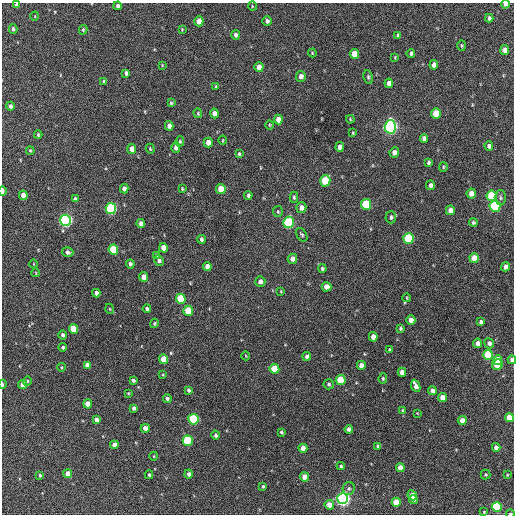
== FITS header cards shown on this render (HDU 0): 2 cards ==
NAXIS1  =                  512 / Axis length
NAXIS2  =                  512 / Axis length

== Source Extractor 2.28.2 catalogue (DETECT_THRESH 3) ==
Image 512 x 512 px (HDU 0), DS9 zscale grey, 1 PNG px = 1 image px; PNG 516 x 516 px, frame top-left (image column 1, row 512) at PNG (2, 3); each listed source drawn as its Kron ellipse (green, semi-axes under 4 px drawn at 4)
Background 209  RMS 14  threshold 43.2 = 3 sigma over >= 5 px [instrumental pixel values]
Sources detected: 178; all 178 listed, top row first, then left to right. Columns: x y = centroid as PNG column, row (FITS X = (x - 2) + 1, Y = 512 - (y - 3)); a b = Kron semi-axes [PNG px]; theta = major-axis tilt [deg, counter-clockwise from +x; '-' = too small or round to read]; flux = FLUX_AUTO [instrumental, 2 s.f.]
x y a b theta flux
505 4 4 4 - 3000
17 5 4 4 - 3300
117 6 4 3 - 2600
252 6 5 3 - 720
35 16 4 3 - 630
489 18 4 4 - 2500
199 21 5 4 - 11000
267 21 5 4 - 2400
13 29 4 3 - 1900
182 29 4 4 - 770
83 30 5 3 - 1300
236 35 5 4 - 3400
398 35 4 3 - 2300
462 45 5 4 - 1100
505 50 5 4 - 8200
312 53 4 4 - 780
411 53 4 3 - 1700
354 54 5 4 - 14000
395 57 3 3 - 880
162 65 3 3 - 670
434 65 5 4 - 5900
259 67 5 4 - 9400
126 73 4 4 - 2300
301 76 5 5 - 4300
368 77 7 4 -81 1800
104 82 4 3 - 2000
389 83 5 4 - 5200
216 87 4 3 - 1200
171 103 4 4 - 1300
10 106 4 4 - 2800
198 113 5 4 - 1000
214 113 5 4 - 5400
436 114 5 5 - 24000
350 119 4 3 - 850
278 120 5 4 - 8400
269 125 5 3 - 920
169 126 5 4 - 4600
390 127 6 5 - 290000
353 133 4 3 - 970
38 135 4 3 - 1300
424 138 4 4 - 3500
223 140 4 4 - 920
180 141 5 4 - 1400
208 143 5 4 - 8900
489 146 4 4 - 3400
340 147 5 4 - 6500
176 148 5 4 - 4400
132 149 5 4 - 7600
150 149 5 4 - 970
30 151 4 3 - 1000
394 152 5 4 - 5100
239 154 4 3 - 1200
429 163 4 4 - 1800
443 167 5 4 - 1200
325 181 5 5 - 32000
430 185 5 4 - 2900
124 189 4 4 - 4200
182 189 3 2 - 990
221 189 5 5 - 19000
3 191 5 2 - 5200
471 193 5 4 - 8000
23 195 5 4 - 10000
248 195 4 3 - 1700
492 196 5 5 - 59000
294 197 5 4 - 1500
500 198 7 5 -90 2300
75 199 4 3 - 2500
366 204 5 5 - 49000
495 206 5 5 - 79000
111 208 5 5 - 130000
301 208 5 5 - 5700
450 210 5 4 - 7100
278 212 5 5 - 1400
391 217 6 5 - 2200
66 220 5 5 - 220000
289 222 5 5 - 90000
473 222 4 4 - 1800
141 224 5 4 - 4500
302 235 7 5 -58 1800
408 238 5 5 - 72000
201 239 4 3 - 2400
163 248 5 4 - 11000
113 250 5 5 - 36000
68 252 6 4 -16 2800
157 255 4 4 - 1500
474 258 5 5 - 19000
292 259 5 4 - 5600
159 261 5 4 - 2600
34 264 4 3 - 650
130 264 4 4 - 2500
207 267 4 4 - 6100
506 267 4 4 - 6500
322 268 4 4 - 1500
36 273 4 2 - 730
144 277 5 4 - 8900
260 282 5 5 - 4400
326 287 5 4 - 9300
281 291 3 3 - 790
96 293 4 4 - 4100
407 298 4 3 - 790
181 299 5 5 - 38000
110 309 5 3 - 840
147 309 4 4 - 2900
188 311 5 5 - 27000
411 320 4 4 - 8800
481 322 4 3 - 2300
154 323 5 4 - 1100
400 328 3 3 - 1600
73 329 5 4 - 18000
63 335 4 4 - 2600
373 337 5 4 - 8600
478 343 4 4 - 6500
489 343 5 4 - 3900
63 347 4 4 - 1700
390 350 3 3 - 1400
488 355 5 5 - 52000
246 356 4 3 - 660
307 356 4 4 - 3300
164 359 5 4 - 18000
498 360 5 4 - 18000
512 360 4 3 - 5200
498 364 6 5 - 42000
87 365 4 4 - 5500
361 365 4 4 - 6800
61 367 4 3 - 850
274 369 5 5 - 27000
402 372 4 4 - 6700
163 375 4 3 - 970
383 378 5 4 - 1400
133 380 3 3 - 2100
341 380 5 5 - 40000
27 381 4 4 - 1100
2 384 4 2 - 1600
329 384 5 5 - 1600
23 385 4 4 - 7600
416 386 6 4 -66 6400
188 390 4 3 - 1800
432 390 4 4 - 4700
128 393 3 3 - 830
442 398 4 4 - 11000
167 399 4 4 - 2200
88 404 4 4 - 11000
134 408 4 3 - 2500
402 410 4 3 - 890
417 413 3 3 - 580
509 418 4 4 - 19000
193 419 5 5 - 79000
96 420 4 4 - 4400
462 420 4 4 - 7700
145 428 4 4 - 6000
349 429 4 4 - 3700
281 432 3 3 - 1400
216 435 4 4 - 2300
188 441 5 5 - 60000
114 445 4 4 - 4900
378 446 4 3 - 1500
496 447 4 4 - 5200
303 448 4 4 - 7300
154 456 4 3 - 690
341 466 4 3 - 1200
400 468 4 4 - 8000
68 474 4 4 - 10000
188 474 4 4 - 2600
40 475 4 3 - 1200
149 475 4 3 - 1600
486 475 5 5 - 1200
507 475 3 2 - 830
305 477 4 4 - 12000
263 486 4 3 - 1300
349 489 6 6 - 2400
412 495 5 4 - 11000
343 499 5 5 - 330000
413 500 4 3 - 2200
396 502 4 4 - 17000
329 505 5 4 - 9500
497 507 5 5 - 75000
484 512 3 2 - 860
510 514 4 2 - 1300
At the frame edge (FLAGS 8, measured only in part): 7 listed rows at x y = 505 4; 17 5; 3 191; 512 360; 2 384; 509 418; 510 514